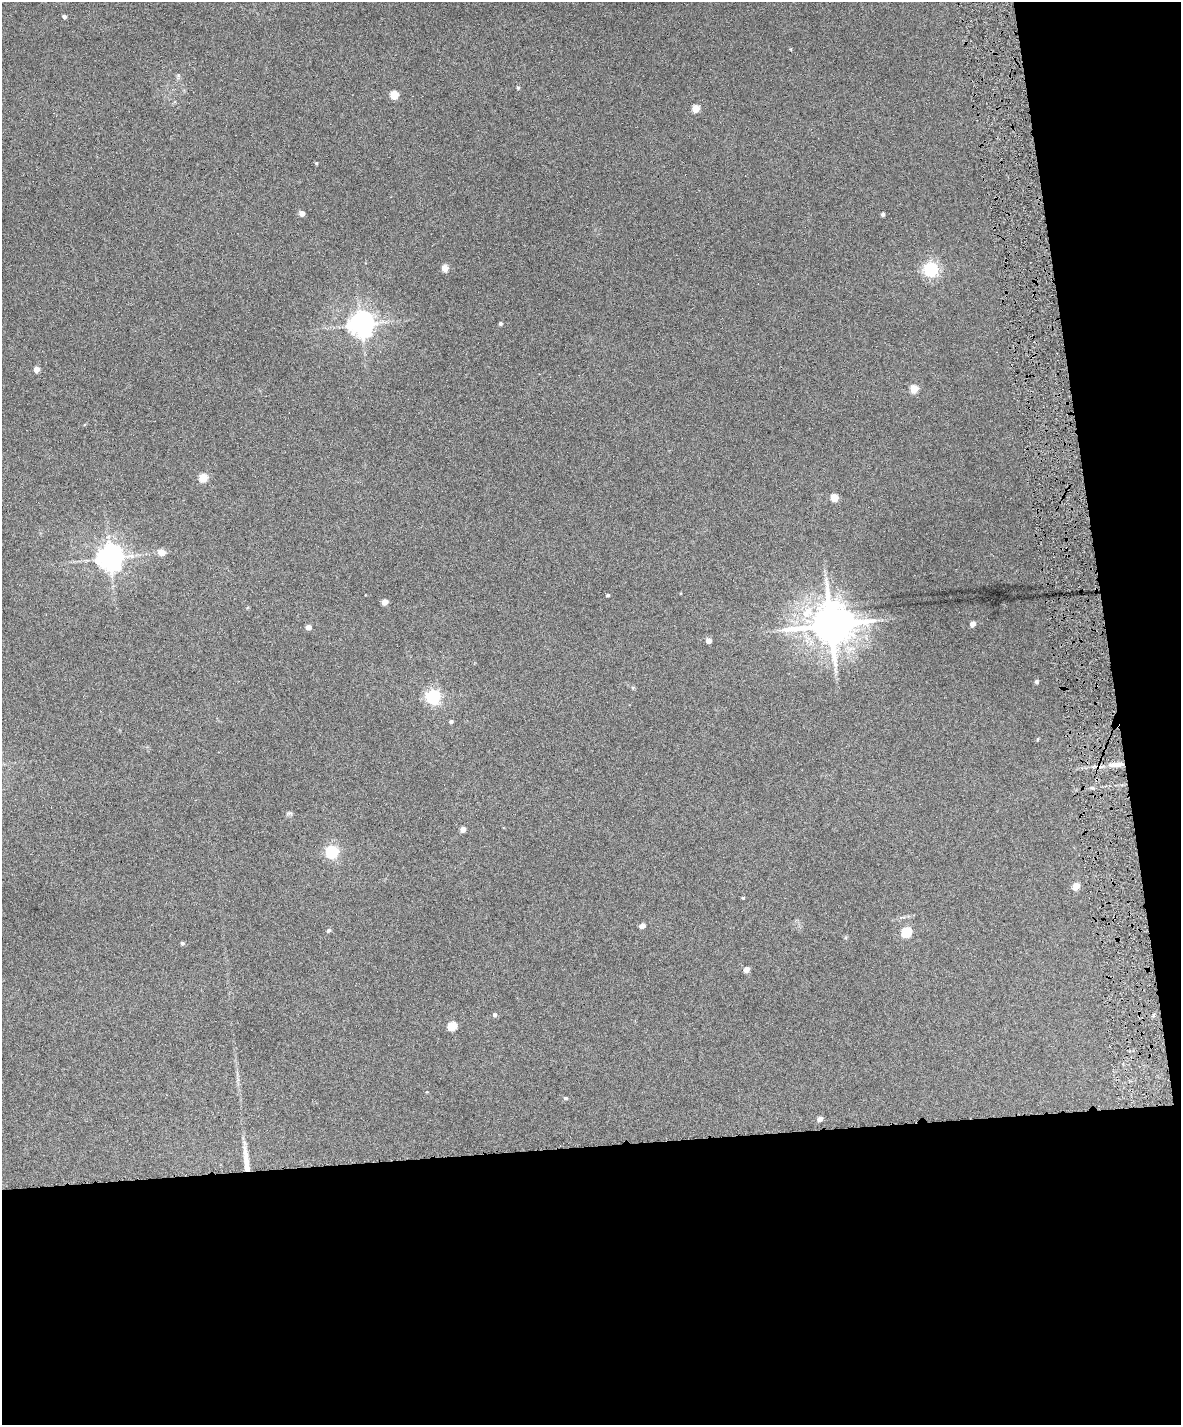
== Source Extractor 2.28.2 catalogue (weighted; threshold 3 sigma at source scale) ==
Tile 12 of 4 x 3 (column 4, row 3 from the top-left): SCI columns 3539-4717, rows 137-1559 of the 4717 x 4648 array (HDU 1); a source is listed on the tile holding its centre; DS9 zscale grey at full resolution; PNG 1183 x 1427 px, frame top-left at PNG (2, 2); no overlay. Shown black and unused: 25% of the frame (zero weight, under 6 of 12 exposures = <1% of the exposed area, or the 3 px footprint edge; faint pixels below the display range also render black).
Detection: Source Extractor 2.28.2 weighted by HDU 2 'WHT'; one run over the whole footprint, this tile lists its part. Background 0.0853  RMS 0.0036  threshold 0.0149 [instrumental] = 3 sigma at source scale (4.09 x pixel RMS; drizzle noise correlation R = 1.36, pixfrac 0.8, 0.05/0.05 arcsec/px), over >= 5 px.
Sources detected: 43; all 43 listed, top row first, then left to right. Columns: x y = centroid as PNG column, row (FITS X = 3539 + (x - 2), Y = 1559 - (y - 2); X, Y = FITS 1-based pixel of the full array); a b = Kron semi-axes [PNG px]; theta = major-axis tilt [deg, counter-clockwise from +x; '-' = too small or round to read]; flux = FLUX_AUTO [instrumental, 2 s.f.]
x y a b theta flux
64 17 4 4 - 0.87
518 88 4 3 - 0.53
394 95 5 5 - 10
695 109 5 5 - 6.5
302 213 4 4 - 2.5
883 214 4 3 - 0.93
445 268 4 4 - 5.2
931 269 6 6 - 80
361 324 8 7 - 340
500 324 4 4 - 0.58
36 369 4 4 - 3.1
914 389 5 5 - 8.8
203 478 5 5 - 11
834 497 5 5 - 7
161 552 5 5 - 4.9
110 558 8 8 - 370
608 595 3 3 - 0.52
384 602 5 4 - 3.4
973 624 4 4 - 2.3
831 625 14 13 - 960
308 627 4 4 - 2.4
709 641 5 4 - 1.9
1036 681 4 4 - 0.66
433 697 6 6 - 78
451 722 4 4 - 0.68
1038 739 5 3 - 0.31
1116 765 18 6 5 3.6
1098 766 12 5 0 1.4
289 813 10 3 11 0.47
463 829 5 4 - 2.3
332 852 6 5 - 55
1076 886 5 5 - 6.9
743 898 4 3 - 0.31
642 926 5 4 - 2.4
328 930 5 5 - 0.67
906 932 6 5 - 21
182 943 5 4 - 0.54
746 970 5 4 - 2.6
495 1015 5 5 - 0.75
452 1026 5 5 - 13
565 1098 5 4 - 0.54
820 1119 5 4 - 1.9
246 1160 35 6 -84 5.3
Overlapping masked pixels (flux is a lower limit): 2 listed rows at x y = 1098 766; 246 1160
Unlisted compact peaks at least as high as the median listed source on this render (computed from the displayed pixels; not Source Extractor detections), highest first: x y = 316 163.